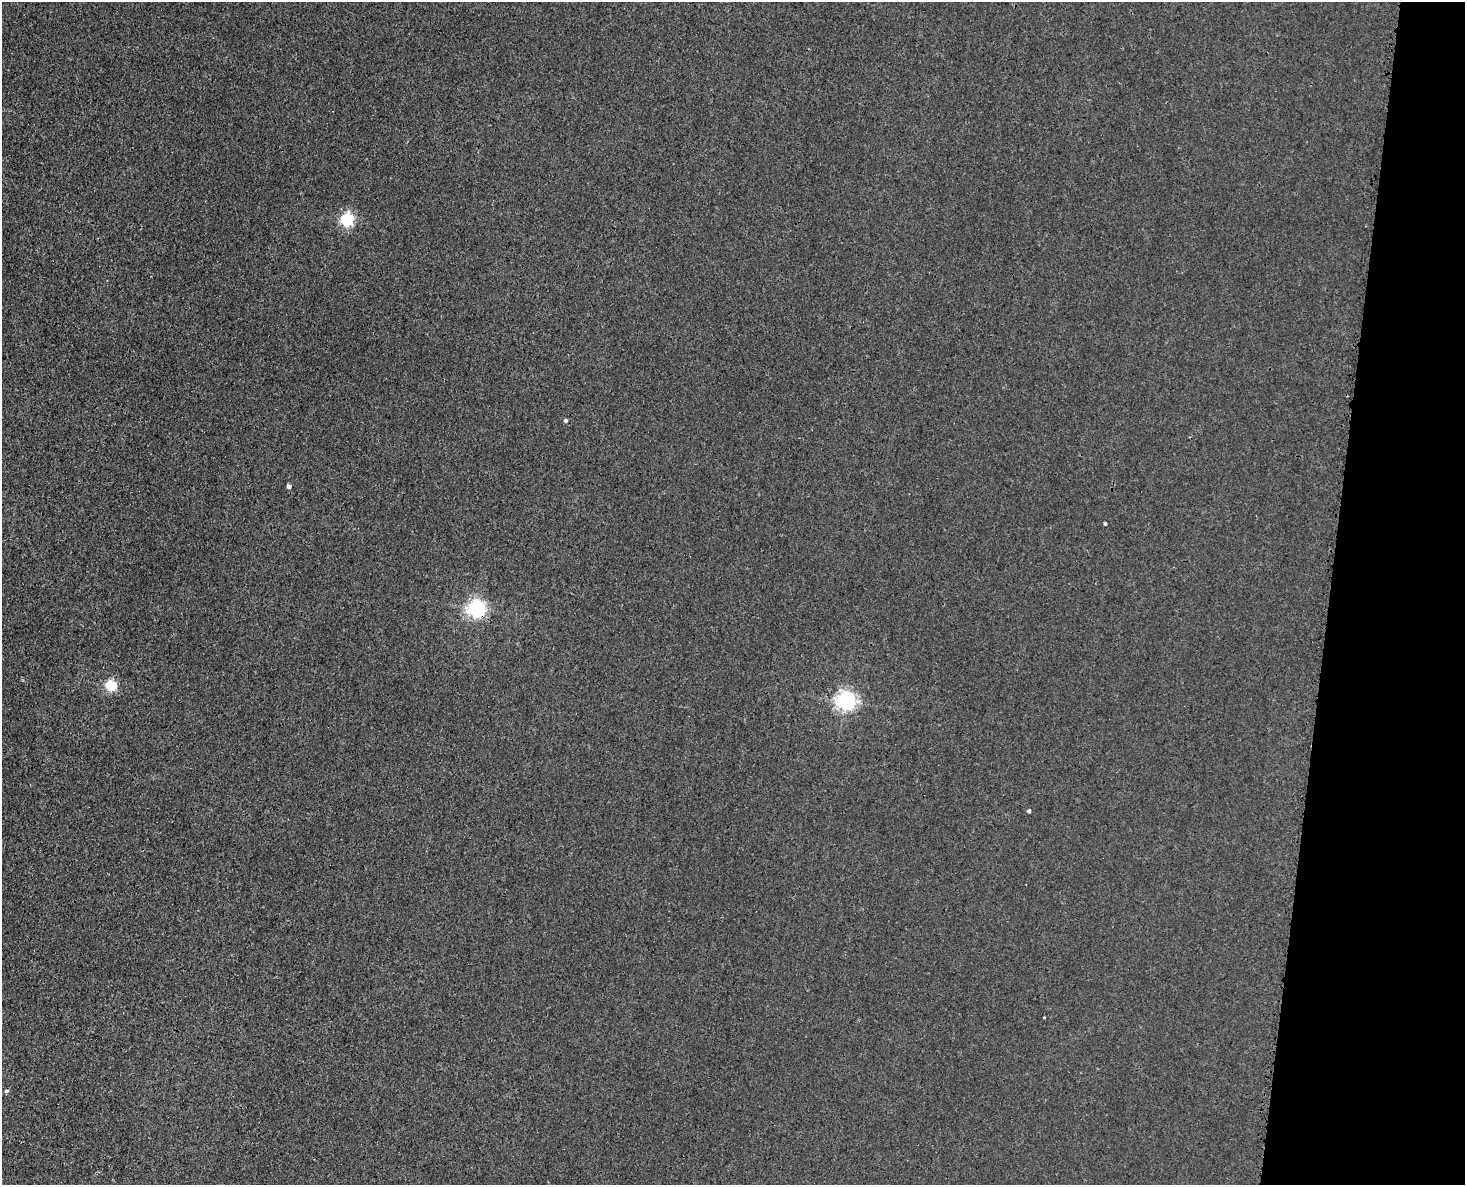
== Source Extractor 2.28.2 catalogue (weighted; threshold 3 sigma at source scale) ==
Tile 6 of 3 x 4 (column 3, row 2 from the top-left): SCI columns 3224-4686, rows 2424-3606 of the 4872 x 4844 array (HDU 1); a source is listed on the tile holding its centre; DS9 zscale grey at full resolution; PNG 1467 x 1187 px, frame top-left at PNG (2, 2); no overlay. Shown black and unused: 9% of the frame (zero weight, under 3 of 4 exposures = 7% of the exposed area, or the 3 px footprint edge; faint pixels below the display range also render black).
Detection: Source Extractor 2.28.2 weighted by HDU 2 'WHT'; one run over the whole footprint, this tile lists its part. Background 0.00847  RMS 0.0023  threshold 0.0102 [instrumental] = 3 sigma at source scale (4.5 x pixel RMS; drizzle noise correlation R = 1.50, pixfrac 1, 0.05/0.05 arcsec/px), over >= 5 px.
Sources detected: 10; all 10 listed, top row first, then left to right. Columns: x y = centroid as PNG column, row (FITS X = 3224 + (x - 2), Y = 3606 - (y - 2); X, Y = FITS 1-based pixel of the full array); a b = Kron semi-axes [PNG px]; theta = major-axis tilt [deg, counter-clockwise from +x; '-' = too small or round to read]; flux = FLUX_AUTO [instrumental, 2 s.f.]
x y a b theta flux
347 220 6 6 - 36
566 421 4 4 - 0.46
289 487 4 4 - 0.88
1105 524 4 3 - 0.3
476 609 7 6 - 92
111 686 5 5 - 19
845 701 7 6 - 120
1029 811 4 4 - 0.52
1044 1018 3 2 - 0.15
6 1091 6 4 16 0.46
Overlapping masked pixels (flux is a lower limit): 1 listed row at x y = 476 609